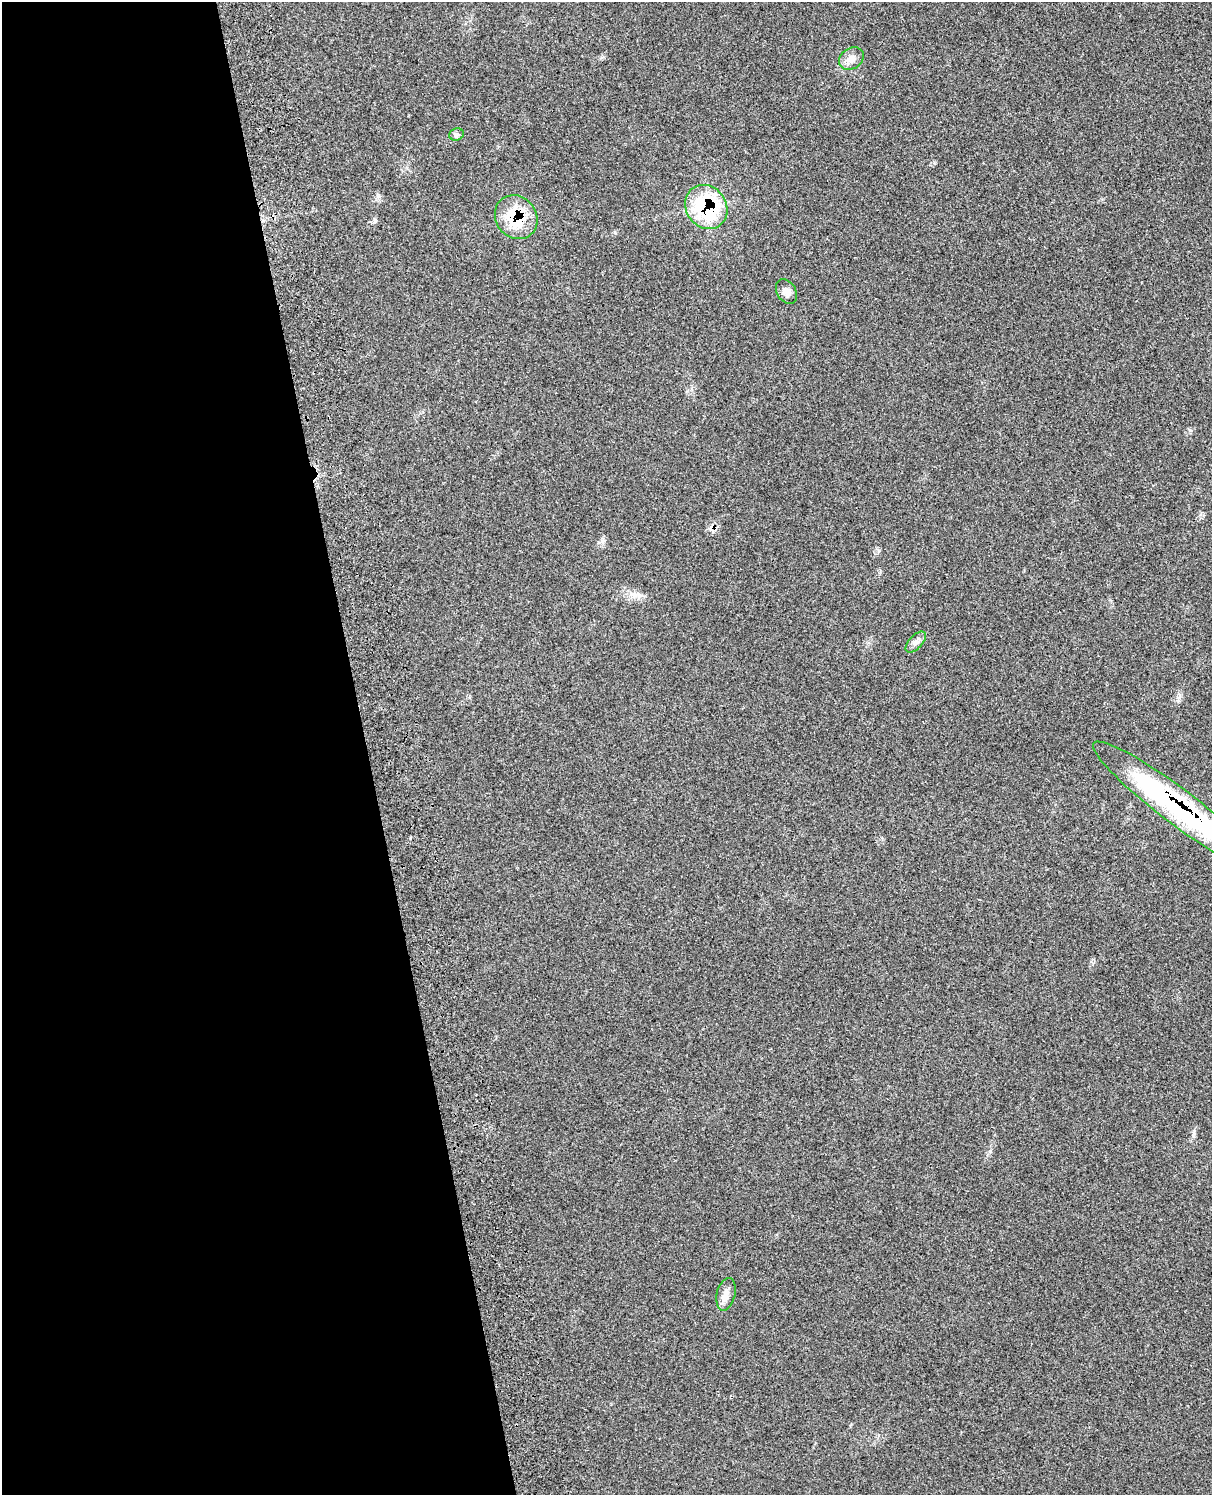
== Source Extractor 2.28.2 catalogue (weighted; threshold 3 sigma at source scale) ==
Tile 5 of 4 x 3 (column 1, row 2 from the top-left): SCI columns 121-1330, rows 1667-3159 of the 5080 x 4929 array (HDU 1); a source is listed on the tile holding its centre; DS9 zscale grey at full resolution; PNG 1214 x 1497 px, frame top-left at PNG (2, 2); each listed source drawn as its Kron ellipse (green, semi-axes under 4 px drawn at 4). Shown black and unused: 30% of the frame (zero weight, under 3 of 4 exposures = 6% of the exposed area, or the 3 px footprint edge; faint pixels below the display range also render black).
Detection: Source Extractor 2.28.2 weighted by HDU 2 'WHT'; one run over the whole footprint, this tile lists its part. Background 0.202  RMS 0.008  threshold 0.0358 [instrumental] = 3 sigma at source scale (4.5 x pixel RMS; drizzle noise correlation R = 1.50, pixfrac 1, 0.05/0.05 arcsec/px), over >= 5 px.
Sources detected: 8; all 8 listed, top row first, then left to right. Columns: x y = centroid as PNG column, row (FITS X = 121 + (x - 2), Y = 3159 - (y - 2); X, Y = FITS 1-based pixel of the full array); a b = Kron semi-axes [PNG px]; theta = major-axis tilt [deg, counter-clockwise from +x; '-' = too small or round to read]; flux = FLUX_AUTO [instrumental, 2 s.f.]
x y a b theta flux
851 59 13 10 32 6.1
456 135 7 6 - 1.9
706 207 23 20 -54 78
516 217 23 20 -53 41
786 291 13 9 -58 5.2
916 642 13 6 47 3.6
1178 806 105 17 -37 170
726 1294 16 9 77 6.3
Overlapping masked pixels (flux is a lower limit): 3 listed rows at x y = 706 207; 516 217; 1178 806
Isophote crosses this tile's border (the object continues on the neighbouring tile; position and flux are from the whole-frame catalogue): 1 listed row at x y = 1178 806